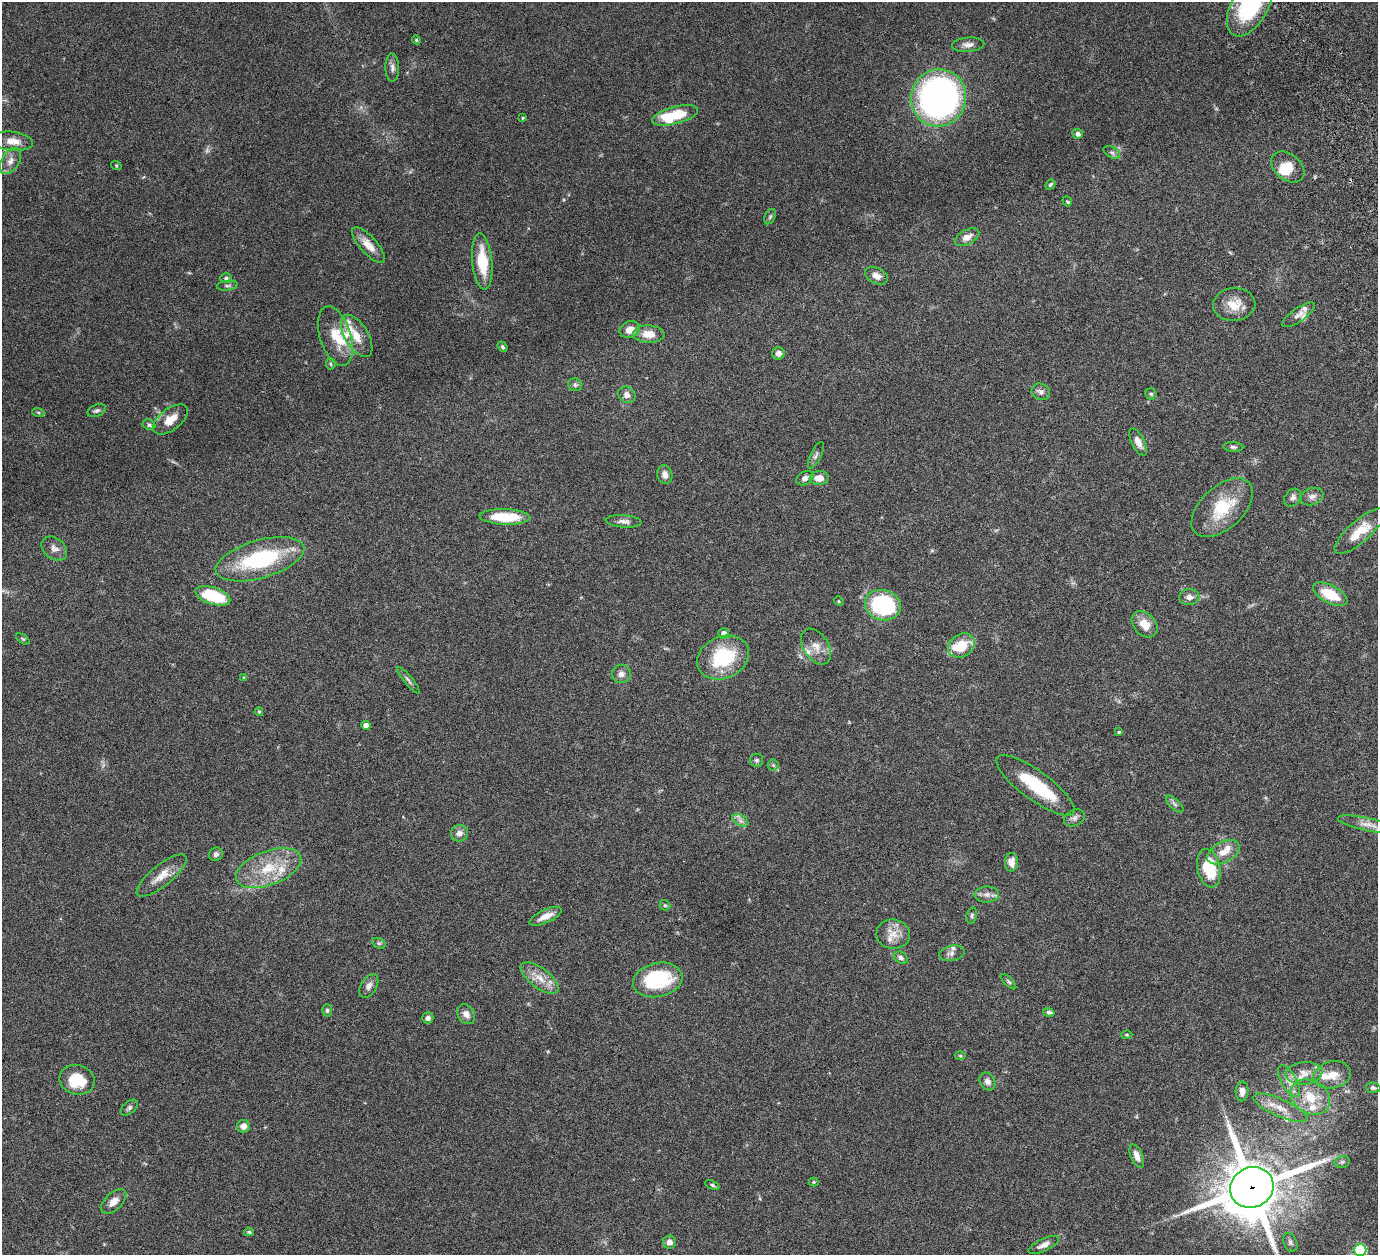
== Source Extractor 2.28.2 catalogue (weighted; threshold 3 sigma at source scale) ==
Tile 10 of 4 x 4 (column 2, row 3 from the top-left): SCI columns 1439-2814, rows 1571-2823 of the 5680 x 5541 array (HDU 1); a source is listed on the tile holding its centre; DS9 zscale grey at full resolution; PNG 1380 x 1257 px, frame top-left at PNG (2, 2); each listed source drawn as its Kron ellipse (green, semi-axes under 4 px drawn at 4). Shown black and unused: <1% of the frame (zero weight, under 3 of 6 exposures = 5% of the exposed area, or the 3 px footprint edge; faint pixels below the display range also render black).
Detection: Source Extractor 2.28.2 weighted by HDU 2 'WHT'; one run over the whole footprint, this tile lists its part. Background 0.0534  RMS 0.0027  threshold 0.0112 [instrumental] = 3 sigma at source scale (4.09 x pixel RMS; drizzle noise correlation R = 1.36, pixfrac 0.8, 0.05/0.05 arcsec/px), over >= 5 px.
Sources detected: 145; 4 too faint to see at this stretch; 3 inside a brighter object's white glare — neither listed nor drawn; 14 inside a brighter listed object's ellipse — not listed separately; the other 124 listed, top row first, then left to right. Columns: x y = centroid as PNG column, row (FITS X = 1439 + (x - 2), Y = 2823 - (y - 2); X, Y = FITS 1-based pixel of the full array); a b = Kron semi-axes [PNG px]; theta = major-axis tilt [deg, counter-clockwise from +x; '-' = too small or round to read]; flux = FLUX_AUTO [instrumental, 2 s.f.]
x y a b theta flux
1250 5 34 18 61 22
416 40 4 4 - 0.26
968 45 16 7 5 1.4
392 68 14 7 -88 1.1
939 98 29 27 75 110
675 115 24 8 15 12
523 118 4 3 - 0.23
1078 134 5 5 - 0.83
13 141 20 9 -7 2.9
1112 152 9 5 -32 0.65
10 161 14 8 59 1.9
116 165 5 3 - 0.22
1288 167 18 13 -40 3.9
1050 184 5 4 - 0.39
1067 201 5 3 - 0.3
770 217 8 5 63 0.5
967 237 13 7 29 1.8
368 245 22 8 -48 3.2
482 261 28 10 -85 8.5
876 276 12 7 -25 1.7
226 278 6 5 - 0.5
227 286 10 5 7 0.58
1234 304 21 16 4 4.5
1298 315 19 7 35 1.3
630 330 10 8 15 2.5
649 334 16 8 -3 3.7
335 336 31 15 -72 6.3
357 336 23 11 -59 4.2
502 347 6 4 -51 0.43
778 353 6 6 - 1.3
331 364 5 5 - 0.36
575 385 7 6 - 0.6
1041 392 9 8 - 1.1
1151 394 5 5 - 0.47
627 395 9 7 -34 1.5
97 411 10 5 20 0.63
38 412 6 4 -19 0.34
170 419 20 10 37 3.7
149 425 7 5 -27 0.55
1138 442 15 6 -63 2
1233 447 10 5 -5 0.59
816 455 14 5 64 0.8
665 475 9 7 -79 1.5
805 478 9 6 30 1.2
819 478 9 7 1 2.3
1312 497 12 8 19 1.2
1293 498 10 7 50 1
1222 508 37 21 42 11
505 517 25 7 -2 9.7
624 521 18 6 -4 1.3
1360 531 32 11 41 6.3
54 548 14 10 -38 1.6
260 559 46 19 16 25
1330 594 19 9 -28 7.1
213 596 18 8 -18 11
1189 597 10 8 7 1.3
839 601 5 4 - 0.27
883 605 18 15 -16 30
1144 624 15 10 -46 3.6
724 634 5 5 - 1.6
23 639 7 4 -35 0.3
961 645 14 11 33 6.6
816 647 20 12 -56 3
723 657 27 21 25 16
621 674 9 9 - 1.3
244 677 4 4 - 0.21
408 680 17 3 -50 0.72
259 712 4 3 - 0.35
366 725 4 4 - 1.9
1119 732 3 3 - 0.45
756 760 7 6 - 0.48
773 765 5 5 - 0.41
1035 785 47 14 -36 13
1174 804 11 5 -42 0.67
1074 818 11 8 28 0.92
740 820 9 5 -31 0.96
1368 824 31 6 -12 2.2
459 833 9 8 - 1.4
1223 852 18 10 28 3.1
216 854 7 6 - 0.85
1011 862 9 6 89 2.1
269 868 34 17 21 9.7
1209 868 19 11 -78 10
162 876 31 10 39 3.8
987 894 12 8 0 1.4
665 905 6 5 - 0.37
972 915 8 5 80 0.49
546 916 17 6 24 2.6
893 934 17 14 -7 3.4
379 943 7 5 -28 0.44
952 953 13 7 12 1.1
901 958 7 5 -31 0.89
540 978 22 10 -37 3.5
658 980 25 17 12 19
1009 982 10 4 -45 0.47
369 986 13 8 58 1.2
327 1010 6 5 - 0.46
1049 1012 6 4 -16 0.57
466 1014 10 8 -55 1.6
428 1018 5 5 - 0.95
1127 1035 5 4 - 0.28
960 1055 5 3 - 0.27
1304 1073 18 11 4 2.8
1332 1075 19 13 12 4
77 1080 18 14 -12 8.1
987 1081 9 7 -58 1.2
1289 1081 17 7 -60 2
1373 1088 7 5 -4 0.61
1242 1091 10 6 85 1.5
1310 1097 20 16 -31 6.4
129 1108 10 6 42 0.69
1280 1108 29 9 -24 3.6
243 1126 6 6 - 1.8
1137 1156 12 6 -66 1.7
1342 1162 8 5 12 0.51
814 1182 5 4 - 0.28
712 1185 7 4 -25 0.49
1252 1187 22 20 26 1500
114 1201 15 8 45 2.2
249 1232 5 4 - 0.34
669 1242 7 6 - 1.3
1290 1242 10 6 -67 0.75
1044 1245 16 6 25 1.4
1360 1250 6 6 - 27
Overlapping masked pixels (flux is a lower limit): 1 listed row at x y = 1252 1187
Isophote crosses this tile's border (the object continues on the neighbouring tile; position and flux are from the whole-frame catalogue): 3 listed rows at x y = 1250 5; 1252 1187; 1360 1250